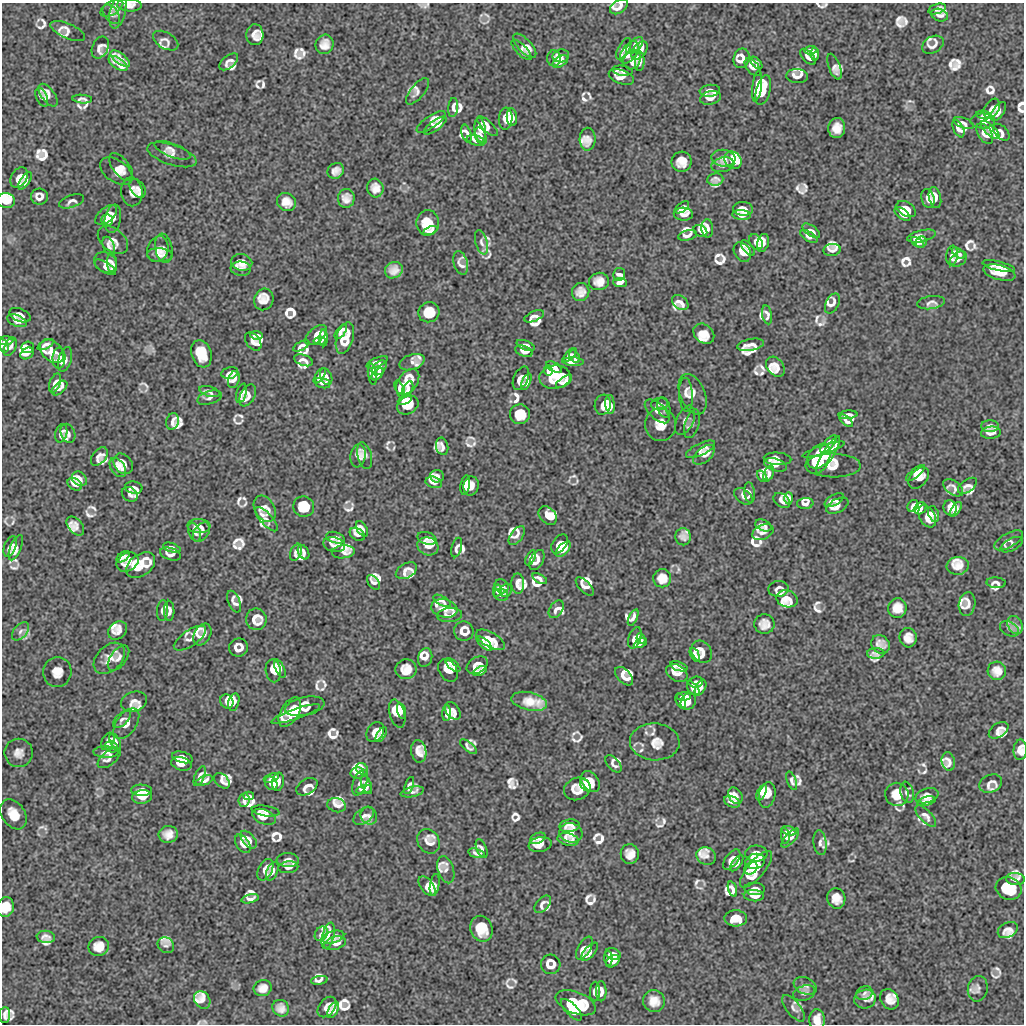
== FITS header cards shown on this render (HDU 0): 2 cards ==
NAXIS1  =                 1022 / length of data axis 1
NAXIS2  =                 1022 / length of data axis 2

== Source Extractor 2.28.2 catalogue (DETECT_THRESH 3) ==
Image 1022 x 1022 px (HDU 0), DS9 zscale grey, 1 PNG px = 1 image px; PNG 1026 x 1026 px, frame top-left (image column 1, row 1022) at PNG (2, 3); each listed source drawn as its Kron ellipse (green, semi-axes under 4 px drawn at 4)
Background 150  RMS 3.8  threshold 11.3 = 3 sigma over >= 5 px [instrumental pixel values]
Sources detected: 825; of the 825, the 500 brightest by FLUX_AUTO listed and drawn (325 fainter detections omitted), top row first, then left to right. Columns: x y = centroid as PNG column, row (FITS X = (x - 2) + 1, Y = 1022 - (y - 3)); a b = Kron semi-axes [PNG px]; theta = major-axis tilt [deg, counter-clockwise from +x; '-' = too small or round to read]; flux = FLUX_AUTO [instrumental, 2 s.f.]
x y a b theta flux
129 5 12 6 -3 1400
619 7 10 6 32 1500
112 8 13 6 32 990
937 9 9 5 18 820
118 11 17 7 76 1100
111 14 11 7 -52 890
940 15 8 6 -19 950
68 31 18 7 -23 1100
255 35 10 8 86 1600
166 41 14 8 -30 1100
325 44 10 8 65 1900
933 45 11 8 30 1300
525 46 15 6 -47 1700
635 46 10 5 44 1900
100 47 11 8 66 1200
624 49 12 5 60 1300
521 50 13 5 -45 870
639 50 10 6 54 2000
811 50 6 4 7 900
629 52 12 7 56 2400
815 54 6 4 88 800
561 56 8 6 11 930
808 57 10 5 -45 1200
554 58 8 6 88 810
742 58 10 8 70 1900
120 59 11 5 -37 1500
632 60 10 8 61 2300
640 61 10 5 88 1300
229 62 11 6 39 1200
560 62 9 5 33 920
118 63 11 5 -34 1200
756 63 7 4 -45 950
753 67 10 6 -50 1300
834 67 13 5 -70 870
622 71 10 5 -8 970
797 76 11 7 -3 1500
621 77 13 7 -19 1600
757 86 15 4 82 2300
763 90 15 7 75 3000
417 91 16 7 50 840
710 91 10 6 6 1600
48 95 13 6 -53 1300
42 97 10 5 -68 810
710 98 10 6 15 1600
82 99 10 4 -5 840
453 107 9 5 83 1200
992 108 10 7 58 1500
998 111 11 5 54 1400
984 115 8 4 -7 880
512 117 9 5 -85 1200
506 119 11 7 85 2000
983 121 12 7 0 1400
431 122 17 6 34 1700
964 123 10 5 -20 930
435 125 13 5 36 1500
487 126 13 5 -43 1300
837 128 10 8 83 2300
958 129 9 5 -63 1300
480 130 12 5 -83 2000
990 130 12 5 -44 2000
1001 132 10 6 -45 1100
466 133 9 4 -72 1000
985 134 11 6 -58 1500
481 136 9 5 -68 850
588 139 11 8 88 1600
476 140 9 5 -15 950
172 150 19 6 -21 1300
172 155 26 10 -18 2000
723 158 12 8 -5 1200
733 160 9 8 - 1900
681 162 10 10 - 2400
723 165 11 7 12 940
121 167 16 8 -52 1600
116 171 18 11 -34 2700
336 171 9 7 35 1400
19 177 11 7 60 1800
715 179 8 6 7 840
25 181 10 4 56 960
138 188 10 7 -55 1000
375 188 9 8 - 1800
132 192 14 10 -82 2100
39 197 8 8 - 1500
346 198 9 8 - 1800
935 198 10 6 -77 1600
928 199 10 6 -74 1800
6 201 9 7 -11 1900
72 201 13 6 19 1000
286 202 10 9 - 2200
682 207 8 4 35 800
743 209 10 6 -3 1600
906 209 10 7 -32 2100
683 214 9 6 -3 1600
902 214 9 5 -38 1400
106 215 13 7 40 2000
742 215 9 5 -5 1200
113 219 14 8 80 2000
107 220 6 5 - 1100
428 223 12 11 - 3600
707 228 9 6 -86 1100
430 231 7 4 26 850
700 231 7 5 -29 800
811 231 10 5 -37 990
687 235 9 5 13 1100
921 236 14 5 14 1500
809 237 9 4 -31 960
113 240 17 11 -39 2100
481 242 12 6 -74 840
756 242 8 6 -61 1100
921 242 6 5 - 850
763 243 9 5 76 1200
917 243 7 4 -35 950
109 246 9 5 -71 1000
164 248 15 8 -80 1500
748 248 9 5 -52 940
158 249 13 10 70 1900
832 250 8 6 7 990
742 252 10 7 -57 1800
958 253 7 4 -36 830
160 255 13 7 -3 1400
952 255 10 6 84 1000
958 259 9 6 36 1000
105 262 12 9 -31 1500
242 262 10 8 -11 2000
112 263 10 5 -86 1300
461 263 12 7 -75 1400
999 266 16 4 -13 1600
105 267 12 5 -31 1100
241 269 10 7 -5 990
394 270 9 8 - 1900
999 273 16 7 -15 2700
619 274 6 6 - 920
599 281 10 8 9 2100
620 283 7 4 -7 870
581 292 9 8 - 1800
264 299 11 9 65 2300
680 302 9 6 -38 1600
832 303 10 6 62 1200
931 303 14 6 9 1200
429 312 10 10 - 3200
20 315 11 6 -21 1300
767 315 9 5 -80 900
534 316 10 5 23 1200
17 321 10 5 -22 1300
341 332 9 4 54 1200
704 334 11 9 -41 2400
256 335 6 4 -8 880
316 335 13 7 41 2100
324 338 8 3 -89 1000
345 338 16 8 73 4200
5 341 8 4 4 880
253 341 10 6 -54 1500
319 341 6 4 9 1000
3 345 7 4 -71 830
46 345 9 4 27 1100
526 345 9 4 -22 1300
751 345 14 6 11 1400
301 346 9 4 28 870
10 347 10 5 65 1100
28 347 6 5 - 810
52 351 14 9 -45 2500
524 351 9 5 -20 1600
27 353 7 5 33 1000
201 354 14 10 -72 4300
570 355 8 4 49 1000
574 357 7 4 -55 1200
59 358 10 6 89 2000
65 359 12 6 74 1600
304 360 10 5 -19 1200
377 362 11 4 23 1300
412 362 13 7 20 990
573 362 11 4 -3 1500
554 367 9 4 -28 1800
775 367 11 8 -51 2100
379 368 8 6 45 1700
548 370 5 4 - 1100
230 373 8 5 14 990
372 374 11 4 -81 1400
378 374 7 3 46 1100
320 376 9 4 57 1000
326 377 9 5 -67 1300
555 377 16 11 8 7700
521 378 12 7 64 1900
234 379 9 5 73 1300
408 382 14 9 51 4600
526 382 9 4 66 1400
564 382 9 4 34 1200
55 383 10 5 70 1200
323 383 8 5 -17 1100
59 388 9 5 41 1200
400 389 9 4 -67 850
408 389 9 4 63 1400
210 391 10 5 -17 920
241 393 10 5 74 1100
693 394 21 12 -67 2500
248 395 12 7 63 1700
686 395 17 7 -86 1300
210 398 12 6 17 860
405 400 8 3 27 1300
610 404 9 4 -85 1500
660 404 8 6 7 800
408 405 11 8 30 3500
603 405 10 8 81 2200
664 407 10 6 -75 960
657 411 15 7 -43 1200
520 414 10 10 - 3300
848 415 9 4 5 990
685 420 15 8 65 1400
172 421 8 6 73 1200
846 421 8 3 -41 1000
692 424 15 7 72 1100
661 425 16 15 - 3700
990 426 9 6 -1 1100
61 433 9 5 76 990
68 433 10 7 -68 940
991 433 10 6 4 1100
828 444 11 4 46 2000
442 446 9 6 -78 940
700 449 16 6 25 1200
823 450 22 4 18 2600
704 455 13 7 41 1600
828 455 21 5 59 3700
99 456 10 6 50 1300
358 456 11 7 81 1500
365 456 14 7 -76 900
819 456 14 10 46 5500
777 459 14 6 -4 1400
123 464 11 8 -52 2100
775 465 12 6 -17 1400
833 465 27 12 -1 4200
118 468 10 6 -56 1100
915 473 11 4 39 1300
769 474 8 5 63 1000
437 476 7 6 - 820
762 476 6 4 -54 810
919 478 12 8 48 2400
79 479 8 6 -42 1200
434 482 8 5 -14 1000
75 484 8 5 -32 860
465 485 10 4 79 1100
471 486 9 7 78 1800
967 486 11 6 36 1000
134 488 9 6 -10 1000
953 488 11 6 -38 1200
749 492 10 5 -83 830
130 494 8 6 -38 830
743 496 10 6 -39 1300
789 498 6 4 -89 800
834 500 11 5 31 1600
782 501 9 6 -36 1200
805 503 8 5 3 1100
837 506 12 6 27 2100
913 506 6 5 - 1200
304 507 10 10 - 3700
920 508 6 5 - 1300
950 508 8 6 -71 1200
265 509 14 10 -59 1900
956 509 8 4 57 1000
934 514 8 5 -71 840
548 516 10 7 -45 2200
927 516 12 7 -61 2200
266 519 15 6 -48 1000
763 525 9 5 -24 940
75 526 11 7 -50 1300
199 526 11 7 -3 1300
362 529 8 5 -59 890
195 532 10 6 -68 840
201 532 11 7 54 1200
763 532 11 7 24 1200
357 534 8 5 -32 980
517 536 11 6 53 1000
683 537 8 7 - 1300
335 538 9 5 -17 1300
427 538 10 6 -16 920
1008 540 16 7 29 1100
560 544 11 6 55 2000
334 545 11 7 -15 1700
1012 545 12 6 27 880
10 546 11 6 70 1000
428 546 11 9 -19 1400
457 547 10 5 75 950
16 548 13 5 67 1100
172 548 9 4 -19 1100
563 549 9 5 46 1700
296 552 9 5 66 880
304 552 8 5 -63 830
343 552 11 6 6 1100
170 554 11 6 -18 1300
123 557 7 4 34 910
530 558 8 4 65 1100
537 560 11 6 64 1700
127 562 11 9 31 2700
141 565 16 10 35 4800
958 566 11 9 7 2200
406 571 11 7 30 1600
662 578 9 9 - 2200
540 579 8 4 -30 860
373 582 8 5 -54 890
996 583 9 5 -3 970
518 584 10 6 -89 1600
501 586 7 6 - 940
585 586 11 5 -45 1400
778 589 10 8 5 950
497 590 6 4 78 850
506 590 7 5 52 870
501 595 7 6 - 870
787 599 11 8 -18 2100
442 601 10 4 -29 910
234 602 11 5 -66 1000
967 604 12 8 81 1600
444 608 13 9 -14 2100
897 608 10 9 - 2500
556 609 10 6 57 1100
163 610 10 5 86 1100
169 611 10 5 -89 1100
450 615 12 7 5 1600
633 618 9 4 67 1000
256 619 11 10 - 2500
764 624 10 9 - 1900
1015 625 9 7 -61 1300
1009 629 10 7 -31 1000
118 630 10 8 40 1900
21 631 10 6 49 930
464 631 10 9 - 2200
202 634 12 8 60 1700
190 638 19 8 34 1300
635 638 11 6 71 1600
908 638 10 8 -83 1900
641 639 5 4 - 810
491 640 16 7 -31 3400
640 643 7 3 29 800
484 644 10 4 -42 1500
881 644 10 8 -49 1700
239 647 9 9 - 2000
702 652 12 9 -53 2300
876 653 9 5 1 810
695 655 8 3 -63 820
109 658 18 12 45 3400
119 658 14 8 53 1400
425 658 9 7 75 1600
453 665 9 4 -41 1100
477 665 11 8 30 2300
679 666 9 4 -20 1100
280 669 10 4 -65 1300
406 669 10 10 - 2600
273 671 11 7 -80 2100
448 671 12 8 -56 2200
480 671 7 4 27 860
997 671 9 9 - 2200
57 672 15 14 - 3100
677 673 11 8 -28 2700
624 676 11 6 -47 2000
696 682 7 5 5 1100
700 688 8 5 63 1400
693 689 8 4 -52 1500
684 696 7 4 5 1100
529 701 18 9 -13 3700
681 701 8 4 -70 1400
134 702 13 10 20 1700
227 702 7 6 - 1300
234 702 9 5 76 980
688 702 9 7 55 1900
305 706 20 9 11 3200
402 711 8 4 -75 810
453 711 10 6 -54 1600
290 712 16 9 60 4500
397 713 14 7 -74 2300
446 713 8 4 88 1100
296 714 26 5 19 2300
122 719 11 6 45 870
126 724 17 10 55 2000
999 730 11 7 33 1300
375 732 10 8 58 1800
381 735 8 4 60 850
108 741 9 6 64 1300
115 742 9 5 -64 990
655 742 25 18 -3 4800
111 747 7 5 -24 1000
468 747 10 4 -39 820
1020 750 10 6 86 1700
419 751 11 7 -81 1900
106 752 12 5 -2 1200
19 753 14 14 - 2500
182 757 10 5 -15 1400
109 758 14 7 39 1200
948 762 9 6 -79 1200
181 764 10 6 -15 1800
613 764 10 6 -49 950
362 769 6 5 - 880
357 773 6 5 - 1100
200 776 10 5 67 860
271 778 8 3 19 1100
204 780 8 4 22 1200
222 781 9 6 -46 980
792 781 9 4 -69 870
278 782 9 6 80 1500
590 782 11 8 -54 2500
271 783 7 5 -59 1400
360 783 13 7 71 950
366 784 10 4 -68 920
991 784 12 8 22 1600
409 785 9 4 71 830
585 785 7 3 -56 890
307 787 11 7 31 1500
577 789 13 11 21 2600
141 790 10 5 -1 1800
364 790 8 3 13 850
412 792 12 5 13 950
762 792 8 4 66 1000
907 792 11 6 -78 840
897 794 12 11 - 2900
767 795 13 8 80 2000
249 796 5 4 - 870
735 796 9 6 -57 1200
927 796 12 7 18 1400
142 797 10 7 4 2100
244 800 7 5 85 1100
926 801 10 4 14 930
732 802 8 5 -24 1100
337 805 9 7 -15 1400
266 811 14 5 -8 940
13 814 16 11 -57 4100
364 816 12 7 37 1300
369 816 9 8 - 1000
926 816 13 6 -46 1200
264 817 12 7 -22 2000
569 826 10 6 8 1500
789 831 7 4 -19 1200
571 833 12 9 -13 2000
168 834 9 8 - 2000
785 836 8 4 -80 1400
538 838 8 5 23 1100
790 838 12 5 48 1100
568 839 10 6 -12 1500
249 840 10 6 -49 1600
429 841 13 10 -57 2000
820 843 12 6 -84 1200
243 844 10 6 -56 1500
540 844 11 7 10 1700
482 849 10 5 -68 840
477 853 8 3 -16 830
630 854 10 9 - 2100
756 854 11 8 1 2500
706 856 10 8 -29 880
288 860 11 7 -2 1300
732 860 12 6 54 1500
755 861 10 7 14 3800
737 863 9 4 54 1100
288 867 10 6 7 940
751 868 7 5 42 1600
756 869 23 8 50 4900
265 870 11 7 64 1600
446 870 14 8 -73 1000
272 871 10 5 67 1300
1016 879 9 6 -5 1200
435 885 11 4 80 850
427 886 11 6 -53 1500
1009 888 13 11 -22 5000
732 889 8 4 -73 1100
755 889 10 6 -2 1900
754 896 10 5 -5 1500
836 898 10 9 - 2200
250 899 9 4 13 1000
543 904 10 6 47 1200
6 907 10 8 80 2600
736 918 11 8 -1 3700
481 929 13 11 -69 4400
1008 930 10 7 27 1300
321 934 8 6 58 1000
328 936 13 6 75 1800
46 937 9 6 -8 1100
333 937 11 6 15 1600
335 943 11 6 17 1300
166 945 9 7 -40 870
99 946 10 9 - 2600
584 948 12 6 59 2100
589 952 11 5 50 1600
613 954 8 5 -21 1500
608 958 7 4 -87 1200
613 961 7 5 36 1500
551 964 10 9 - 2400
319 980 8 4 8 810
805 986 12 8 -22 1000
263 988 9 8 - 1800
978 989 13 10 78 1200
595 991 10 5 89 1500
601 991 10 5 90 1900
804 993 11 7 18 870
864 993 8 6 22 830
865 999 11 9 17 990
889 999 11 8 -59 2300
202 1000 9 7 -57 920
654 1001 11 10 - 2600
576 1003 21 10 -21 8300
327 1007 11 8 51 1500
281 1008 8 8 - 1500
793 1008 16 7 -52 1100
333 1010 9 5 62 960
571 1010 14 5 -45 3100
5 1015 8 5 85 870
817 1020 10 8 89 2400
At the frame edge (FLAGS 8, measured only in part): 5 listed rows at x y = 129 5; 619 7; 1020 750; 6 907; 817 1020
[325 fainter detections neither listed nor drawn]